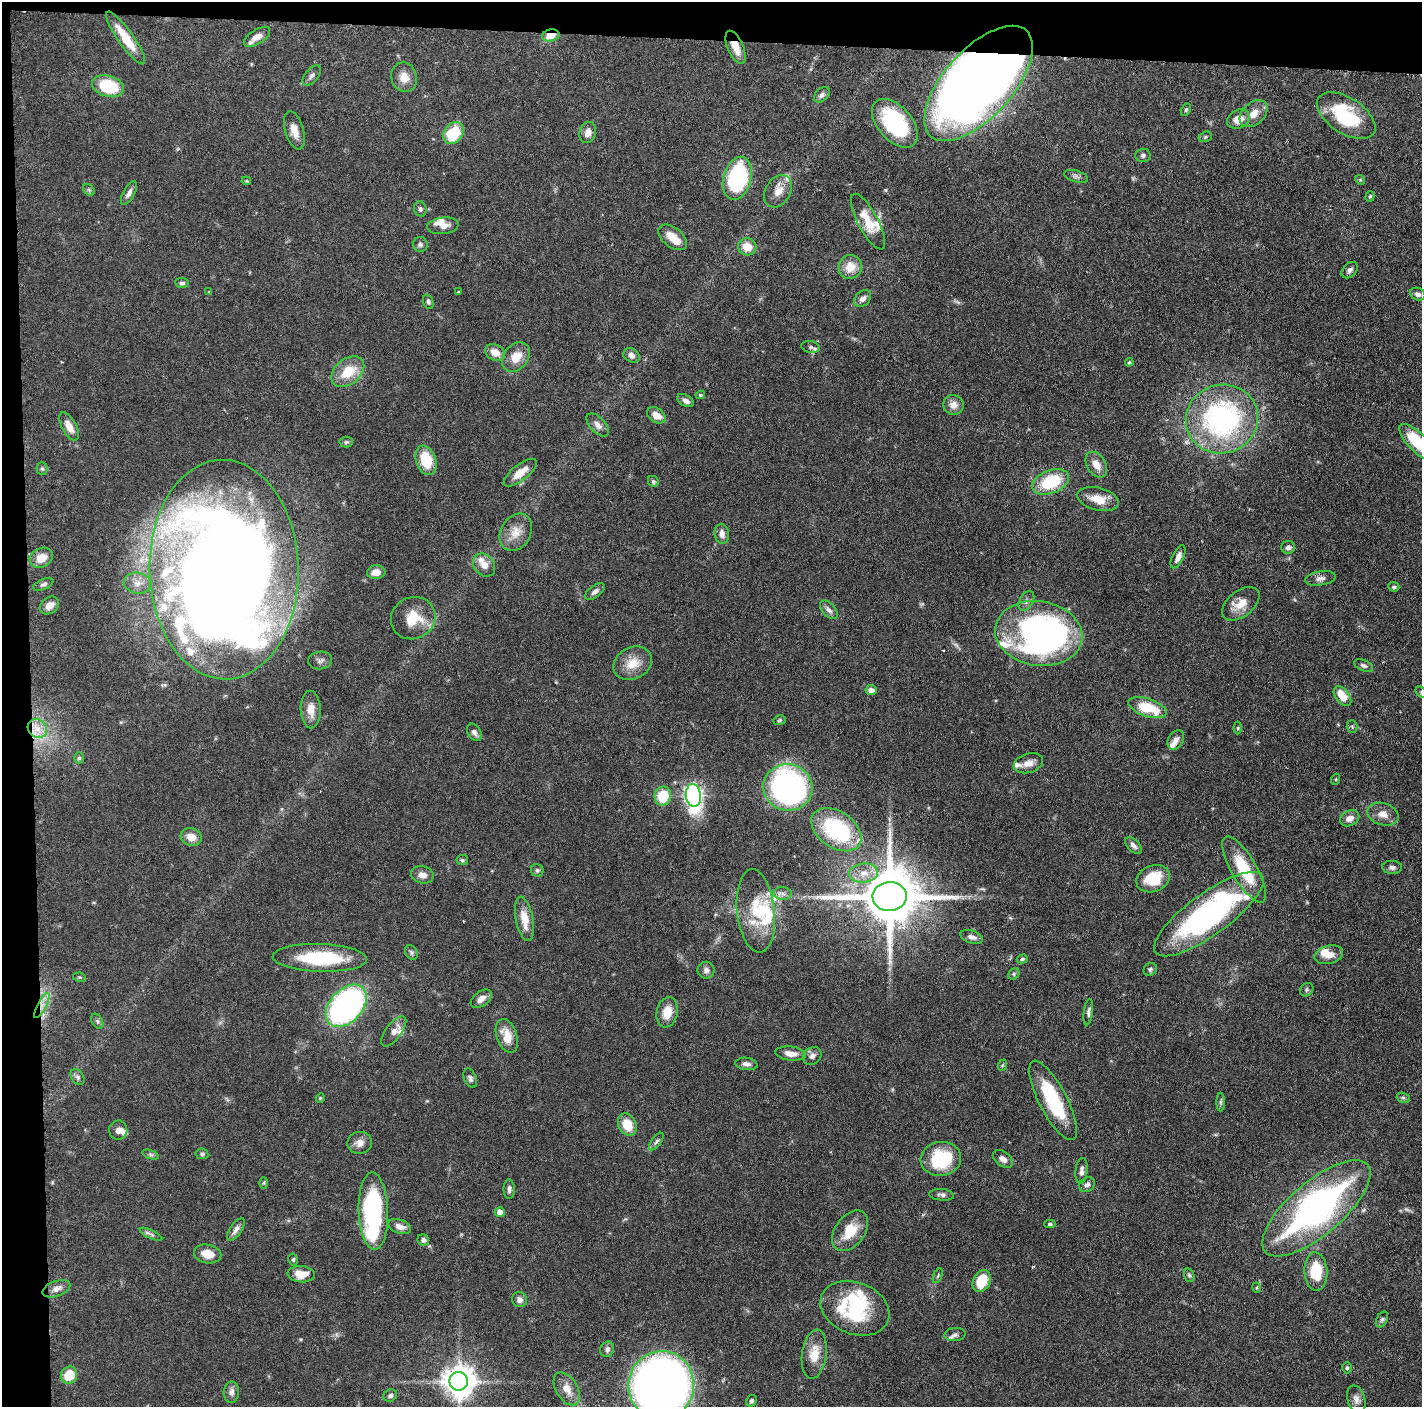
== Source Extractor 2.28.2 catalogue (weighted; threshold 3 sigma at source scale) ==
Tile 1 of 3 x 3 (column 1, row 1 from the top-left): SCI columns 7-1426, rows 2821-4225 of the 4271 x 4239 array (HDU 1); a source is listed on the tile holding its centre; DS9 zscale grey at full resolution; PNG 1424 x 1409 px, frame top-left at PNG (2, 2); each listed source drawn as its Kron ellipse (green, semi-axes under 4 px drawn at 4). Shown black and unused: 5% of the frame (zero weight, under 3 of 6 exposures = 1% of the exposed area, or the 3 px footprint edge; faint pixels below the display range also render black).
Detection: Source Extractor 2.28.2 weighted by HDU 2 'WHT'; one run over the whole footprint, this tile lists its part. Background 0.0477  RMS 0.0026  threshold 0.0107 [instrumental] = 3 sigma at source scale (4.09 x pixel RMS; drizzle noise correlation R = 1.36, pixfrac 0.8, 0.05/0.05 arcsec/px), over >= 5 px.
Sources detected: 225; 3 too faint to see at this stretch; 10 inside a brighter object's white glare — neither listed nor drawn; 19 inside a brighter listed object's ellipse — not listed separately; the other 193 listed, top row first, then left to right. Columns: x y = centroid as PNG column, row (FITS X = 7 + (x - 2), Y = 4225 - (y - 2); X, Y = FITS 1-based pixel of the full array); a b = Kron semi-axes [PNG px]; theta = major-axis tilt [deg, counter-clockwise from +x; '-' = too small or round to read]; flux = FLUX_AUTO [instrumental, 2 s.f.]
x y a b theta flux
551 35 9 6 12 3.5
257 37 15 7 33 2.5
126 38 32 7 -55 6.5
736 47 18 8 -67 3.2
312 75 12 6 50 0.95
404 77 15 12 -73 2.8
978 83 71 34 48 330
108 86 16 10 -15 13
822 95 9 6 45 0.87
1186 110 7 4 63 0.42
1254 114 16 11 42 2.8
1346 116 33 17 -32 16
1238 119 12 9 25 3.1
895 123 29 17 -49 23
294 130 20 9 -74 2.9
588 132 11 8 73 2.1
454 133 12 9 55 9.7
1205 137 7 5 17 0.38
1143 155 7 6 - 0.65
1076 176 12 5 -16 0.79
737 178 22 14 74 29
1360 180 5 4 - 0.3
246 181 5 4 - 0.24
89 190 6 5 - 0.49
778 191 17 12 60 2.9
129 193 13 6 61 1.1
1370 196 5 4 - 0.35
420 209 7 6 - 0.67
868 222 31 10 -62 5.8
443 226 16 8 6 1.9
673 237 16 9 -39 3.4
420 245 7 7 - 0.66
747 247 9 8 - 3.9
850 267 12 11 - 3.8
1350 270 9 6 46 0.92
182 283 7 5 -3 0.6
209 292 4 4 - 0.23
459 292 4 3 - 0.26
1418 294 8 6 -25 0.95
863 298 9 7 44 1.3
428 302 7 5 -71 0.5
810 347 9 6 -13 0.66
495 352 10 8 -28 2.3
631 355 9 7 -30 1.2
516 357 16 12 52 4
1129 362 4 3 - 0.31
348 372 18 12 40 6.5
700 395 4 3 - 0.39
685 401 9 5 -30 1
953 405 10 9 - 2.1
656 415 10 7 -36 2.8
1222 419 36 34 19 50
598 425 14 7 -46 1.4
69 426 15 7 -62 2.6
346 442 7 5 3 0.42
1418 442 24 9 -46 11
426 460 15 10 -72 7.6
1096 465 14 9 -58 2.5
42 468 6 5 - 0.41
520 473 20 8 38 3.3
653 481 6 5 - 0.51
1051 482 19 11 21 12
1098 499 21 11 -14 4.4
516 532 20 15 59 3.7
722 534 10 7 -81 1.4
1288 547 7 6 - 1.1
1178 557 12 5 64 1.4
41 558 12 9 26 3.2
484 565 12 10 -49 2.1
224 569 110 74 -88 620
376 572 9 7 7 2.2
1320 578 15 7 9 1.2
137 583 14 10 -10 2.4
43 584 10 5 23 0.65
1394 587 5 5 - 0.44
595 591 11 6 37 0.98
1026 601 11 6 61 0.91
1241 604 21 13 38 3.9
49 605 10 8 37 2.1
829 610 11 6 -47 1.1
413 618 23 20 28 6.6
1039 633 44 32 -9 61
320 660 12 8 9 1.1
633 663 20 15 27 4.4
1364 666 10 5 -24 0.73
871 690 5 5 - 1.3
1421 692 6 5 - 0.42
1342 696 11 7 -53 5.1
1147 708 20 9 -18 9
311 709 19 10 -88 3.1
780 720 6 4 17 0.37
1352 726 6 5 - 0.41
37 728 10 9 - 2.3
1238 728 6 4 90 0.36
474 732 9 6 -57 0.92
1176 740 10 7 58 1.3
79 758 5 5 - 0.42
1028 763 15 9 16 2
1336 779 5 3 - 0.22
788 787 24 23 - 84
693 795 11 7 -84 100
663 796 9 8 - 8.2
1383 814 16 11 -17 2.5
1350 818 10 7 25 1.8
836 830 28 18 -35 22
191 837 10 8 -18 2.7
1133 845 10 6 -46 1
462 860 6 5 - 0.5
1392 867 10 6 -3 0.88
537 870 6 6 - 0.57
1244 870 37 12 -60 12
864 873 14 9 4 2.7
422 875 11 8 -14 1.9
1153 879 17 13 21 7.3
782 894 9 6 -2 0.99
890 897 17 14 2 2100
756 911 42 19 -84 10
1209 914 66 21 36 64
524 919 22 8 -79 4.3
972 937 12 6 -17 1.2
411 952 8 6 -55 0.51
1329 955 14 9 15 2.5
320 958 47 14 -2 17
1022 959 5 4 - 0.43
1150 969 7 6 - 0.5
706 970 8 8 - 1.1
1014 974 6 5 - 0.37
79 977 6 4 -11 0.35
1307 990 7 6 - 0.48
481 999 12 7 36 1.8
42 1006 14 4 62 1.7
346 1006 24 16 47 75
667 1012 15 10 79 4
1088 1012 13 4 83 0.76
97 1021 8 5 -61 0.55
394 1031 18 8 53 1.8
507 1036 17 10 -71 4.2
791 1053 15 7 -7 2.1
812 1056 10 8 41 1
746 1064 11 6 -7 1
1003 1065 6 3 70 0.3
78 1077 9 6 -53 0.7
470 1078 10 6 -67 0.77
320 1098 4 4 - 0.26
1403 1098 7 5 -21 0.47
1053 1100 44 14 -63 17
1221 1102 9 4 90 0.48
627 1124 12 9 -64 5
118 1130 9 9 - 1.3
656 1141 10 4 54 0.7
360 1143 12 11 - 1.9
202 1154 6 5 - 0.47
151 1155 8 4 -19 0.47
941 1159 20 17 7 15
1003 1159 11 7 -36 1.3
1081 1171 13 6 85 1.1
264 1183 6 4 88 0.33
1087 1185 8 6 34 0.86
509 1189 10 5 89 0.82
942 1195 12 5 -5 0.8
1316 1208 67 26 40 81
373 1211 39 15 -88 32
500 1212 5 5 - 1.8
1050 1224 5 4 - 0.51
400 1226 12 7 -19 1.7
236 1229 13 6 55 1.2
850 1231 23 14 53 6.1
151 1234 12 4 -26 0.64
423 1240 6 5 - 0.78
208 1254 14 9 -11 3.2
293 1259 6 4 -80 0.37
1316 1271 19 11 -86 8.6
301 1274 14 8 -3 3.2
1189 1275 7 5 -72 0.43
938 1276 8 2 69 0.28
982 1281 11 8 65 6.8
1257 1288 5 3 - 0.23
56 1289 14 7 20 1.7
519 1300 8 7 - 1.1
855 1308 35 26 -22 19
1382 1319 8 5 63 0.53
955 1335 10 6 5 0.93
607 1349 8 6 67 0.81
814 1354 25 12 82 4.5
1347 1368 5 4 - 0.33
69 1375 8 8 - 6
459 1381 9 9 - 420
661 1385 34 33 - 180
567 1389 18 11 -59 3
231 1392 10 7 86 1.2
390 1395 7 6 - 0.69
1356 1399 14 8 -74 1.4
751 1401 6 5 - 0.52
Overlapping masked pixels (flux is a lower limit): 4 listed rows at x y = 551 35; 736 47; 978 83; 42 1006
Isophote crosses this tile's border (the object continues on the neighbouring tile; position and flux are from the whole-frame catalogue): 4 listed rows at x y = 1418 442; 1421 692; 1316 1208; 661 1385